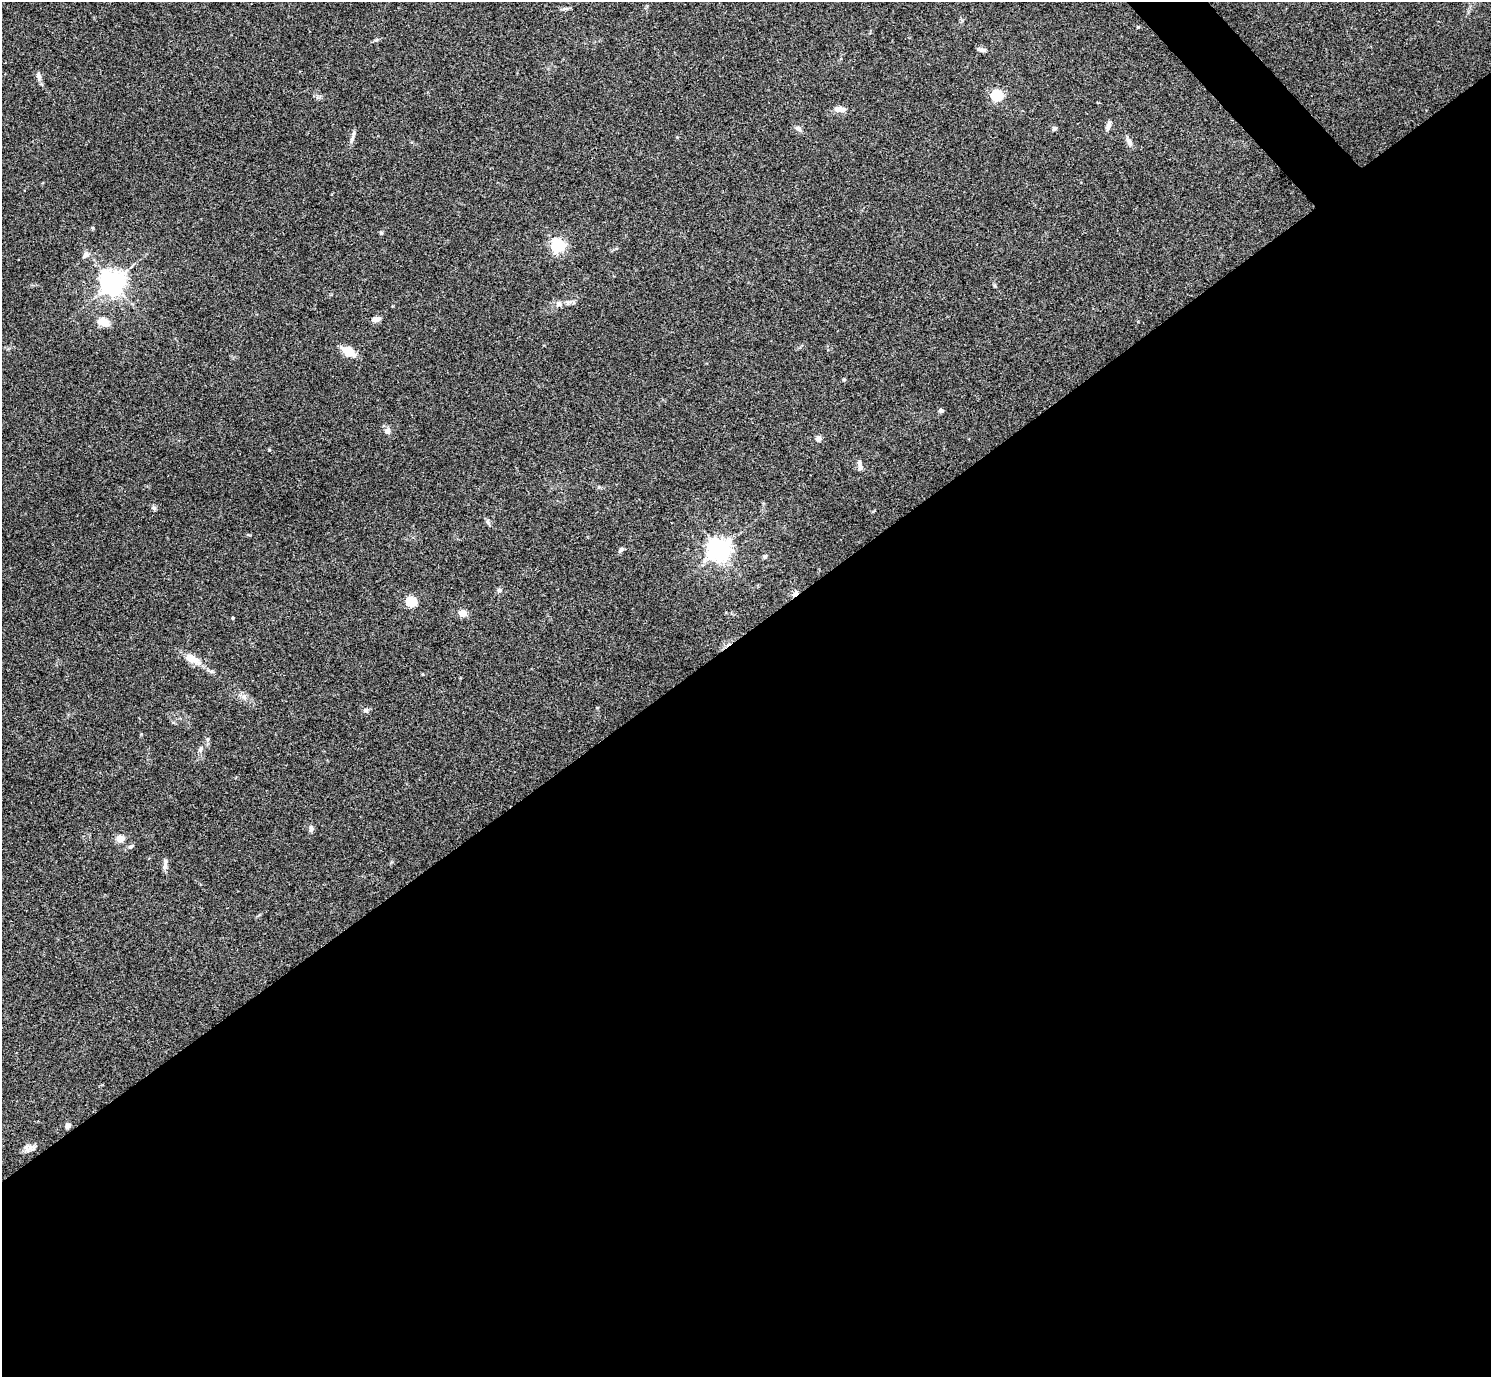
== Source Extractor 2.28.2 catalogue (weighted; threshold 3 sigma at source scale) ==
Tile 15 of 4 x 4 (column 3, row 4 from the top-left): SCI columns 2984-4472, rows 301-1675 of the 5963 x 5961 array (HDU 1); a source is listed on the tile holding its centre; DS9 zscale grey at full resolution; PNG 1493 x 1379 px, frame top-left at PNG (2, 2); no overlay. Shown black and unused: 55% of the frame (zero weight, under 3 of 4 exposures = <1% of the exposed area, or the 3 px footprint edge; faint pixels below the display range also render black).
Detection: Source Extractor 2.28.2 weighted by HDU 2 'WHT'; one run over the whole footprint, this tile lists its part. Background 0.154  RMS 0.0074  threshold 0.0331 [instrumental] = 3 sigma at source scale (4.5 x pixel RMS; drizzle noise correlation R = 1.50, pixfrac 1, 0.05/0.05 arcsec/px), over >= 5 px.
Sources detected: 47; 1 cosmic-ray / hot-pixel residue — not listed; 1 inside a brighter listed object's ellipse — not listed separately; the other 45 listed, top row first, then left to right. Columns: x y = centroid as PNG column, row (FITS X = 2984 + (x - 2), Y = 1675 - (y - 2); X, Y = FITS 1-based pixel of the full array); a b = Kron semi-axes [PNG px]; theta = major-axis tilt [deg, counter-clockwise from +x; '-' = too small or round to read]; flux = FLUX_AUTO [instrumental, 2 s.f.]
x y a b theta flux
565 9 9 4 1 1.7
1138 27 4 4 - 0.64
376 40 6 4 42 1.1
981 49 13 4 -12 2.3
38 76 10 6 -77 3.1
997 95 6 5 - 85
839 109 13 6 -4 5.3
1108 127 11 6 82 2.6
798 128 10 6 -31 2.3
1054 128 6 5 - 1.4
352 137 20 4 73 2.7
1129 141 16 5 -63 3
381 233 5 5 - 1.1
558 245 6 6 - 140
86 255 10 6 45 2.9
113 282 8 8 - 570
559 304 9 7 0 2.8
376 319 10 6 8 3.4
103 322 11 8 -23 11
348 351 14 8 -27 12
844 380 5 4 - 0.83
941 410 6 5 - 1.6
387 431 7 7 - 3.4
818 439 7 6 - 2.9
859 463 9 6 87 1.9
154 508 6 5 - 1.3
488 522 10 4 -56 1.6
620 550 8 5 52 1.7
719 550 7 7 - 560
765 556 6 5 - 1.5
499 590 7 5 -2 1.7
411 602 5 5 - 42
463 613 5 5 - 16
233 618 4 3 - 0.79
191 659 16 8 -27 12
244 696 7 4 71 1.7
366 710 8 7 - 2
208 739 6 4 71 1.1
200 749 10 6 62 2.4
311 829 9 6 84 2
120 839 5 5 - 18
131 846 9 6 33 1.9
165 864 15 5 84 2.9
68 1126 6 5 - 2.6
27 1149 14 8 -65 3.5
Unlisted compact peaks at least as high as the median listed source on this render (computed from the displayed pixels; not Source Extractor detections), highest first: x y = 995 286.